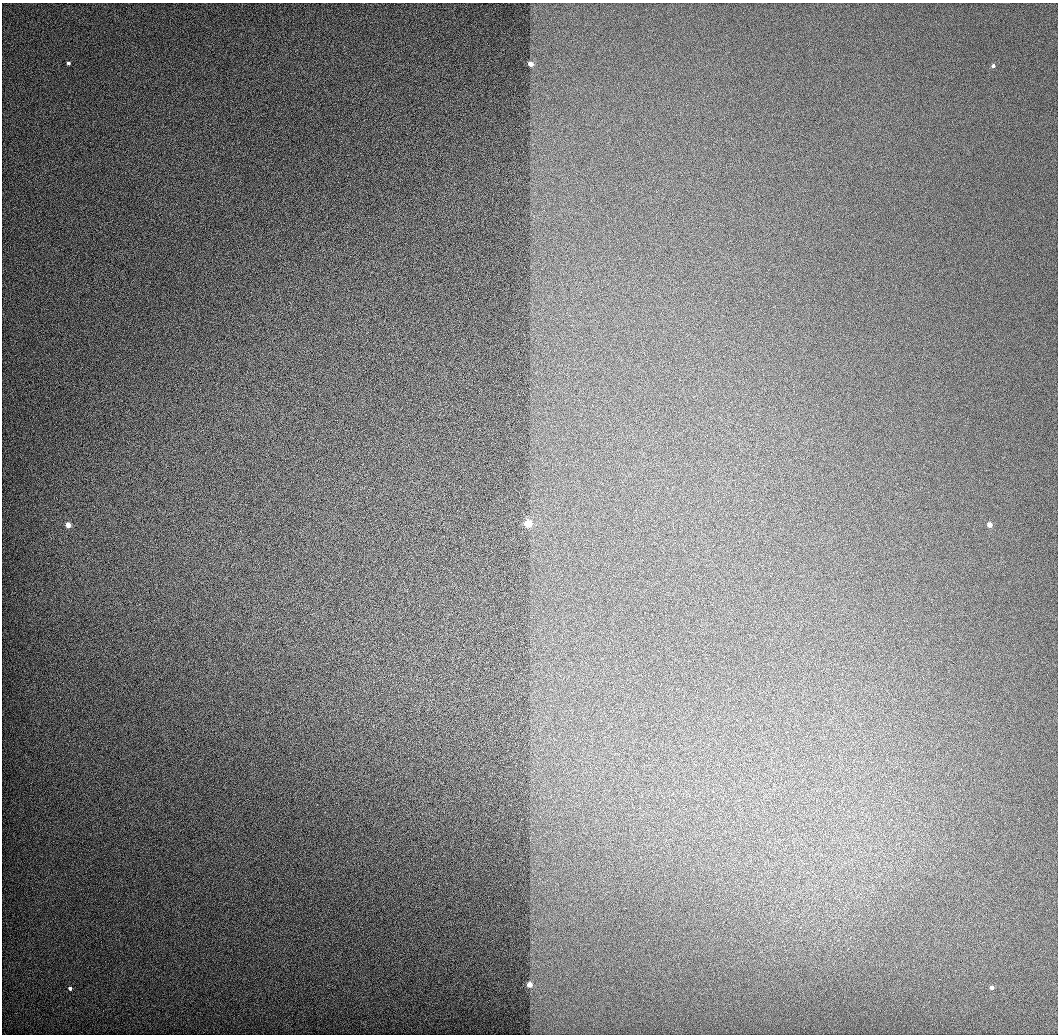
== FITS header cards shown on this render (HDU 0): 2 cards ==
NAXIS1  =                 1056 / Length of Axis 1 (Serial)
NAXIS2  =                 1032 / Length of Axis 2 (Parallel)

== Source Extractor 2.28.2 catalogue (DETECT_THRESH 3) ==
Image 1056 x 1032 px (HDU 0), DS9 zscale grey, 1 PNG px = 1 image px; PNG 1060 x 1036 px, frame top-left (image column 1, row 1032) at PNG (2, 3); no overlay
Background 518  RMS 3.4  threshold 10.2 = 3 sigma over >= 5 px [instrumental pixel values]
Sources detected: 9; all 9 listed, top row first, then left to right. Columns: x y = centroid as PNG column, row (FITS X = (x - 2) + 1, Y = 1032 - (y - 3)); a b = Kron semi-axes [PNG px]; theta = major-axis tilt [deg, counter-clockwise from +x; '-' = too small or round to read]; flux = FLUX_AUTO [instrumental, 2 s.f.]
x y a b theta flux
68 63 3 3 - 3000
531 64 3 3 - 13000
993 66 3 3 - 2700
528 524 3 3 - 66000
68 525 3 3 - 18000
989 525 3 3 - 16000
529 985 3 3 - 22000
70 988 3 3 - 3300
992 988 4 3 - 2800